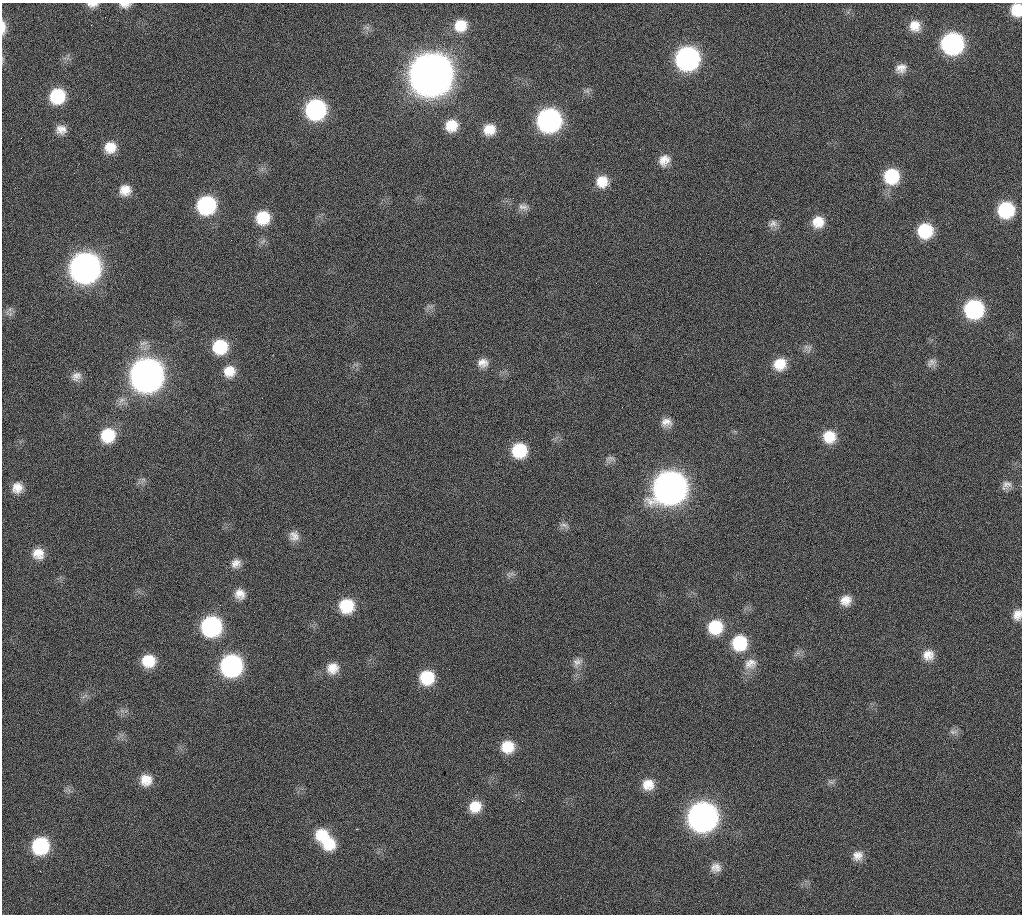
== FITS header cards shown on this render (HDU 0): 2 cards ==
NAXIS1  =                 1020 / length of data axis 1
NAXIS2  =                 912  / length of data axis 2

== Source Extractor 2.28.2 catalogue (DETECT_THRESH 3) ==
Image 1020 x 912 px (HDU 0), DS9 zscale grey, 1 PNG px = 1 image px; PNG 1024 x 916 px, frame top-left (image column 1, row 912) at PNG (2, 3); no overlay
Background 272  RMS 17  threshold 51.1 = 3 sigma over >= 5 px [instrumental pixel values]
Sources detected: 81; all 81 listed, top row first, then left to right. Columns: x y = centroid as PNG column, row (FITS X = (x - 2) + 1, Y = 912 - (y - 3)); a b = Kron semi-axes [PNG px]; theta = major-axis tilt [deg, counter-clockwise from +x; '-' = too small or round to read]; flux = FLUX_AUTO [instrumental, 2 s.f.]
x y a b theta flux
92 5 14 6 1 6.3e+03
125 5 12 6 -2 6.8e+03
1017 10 12 10 88 2.7e+04
91 25 2 2 - 1.5e+03
460 26 15 14 - 2.5e+04
915 26 14 13 - 1.6e+04
3 27 16 5 -89 8.6e+03
367 27 7 4 -19 3.1e+03
952 44 14 14 - 2.5e+05
687 58 15 15 - 3.5e+05
901 68 13 10 23 9.8e+03
431 75 18 17 - 4.7e+06
57 96 14 14 - 5.8e+04
316 110 14 14 - 2.0e+05
549 120 15 15 - 3.5e+05
451 125 13 13 - 2.2e+04
489 129 13 12 - 1.8e+04
61 130 13 11 -8 1.1e+04
110 147 14 13 - 1.9e+04
664 160 14 12 48 1.3e+04
891 176 14 14 - 5.8e+04
602 181 14 14 - 2.1e+04
125 190 14 13 - 1.5e+04
206 205 15 14 - 1.2e+05
523 207 15 8 -6 7.4e+03
1006 210 14 14 - 7.6e+04
263 218 14 13 - 3.6e+04
818 222 14 14 - 2.1e+04
773 224 12 11 - 7.4e+03
925 231 14 14 - 5.4e+04
85 268 16 16 - 1.1e+06
974 309 14 14 - 1.4e+05
9 313 14 6 -21 4.7e+03
220 347 16 15 - 5.1e+04
809 348 13 5 69 4.1e+03
483 363 13 11 0 1.0e+04
932 363 13 10 36 6.6e+03
780 364 15 13 30 2.3e+04
229 371 15 14 - 2.0e+04
147 375 17 16 - 1.6e+06
76 376 14 11 35 8.5e+03
666 422 15 12 0 1.1e+04
108 435 15 15 - 4.1e+04
829 437 14 14 - 2.5e+04
519 450 14 14 - 4.9e+04
610 458 14 8 2 5.2e+03
143 479 7 4 -19 2.4e+03
1006 485 14 10 39 7.3e+03
17 488 13 12 - 1.3e+04
670 488 17 16 - 1.5e+06
564 525 15 5 -21 4.4e+03
294 536 14 13 - 1.0e+04
38 553 13 12 - 1.5e+04
236 563 13 12 - 9.6e+03
512 574 7 4 -18 2.8e+03
240 594 14 13 - 1.3e+04
846 600 14 13 - 1.4e+04
346 606 15 14 - 4.4e+04
1017 615 13 10 76 1.0e+04
211 626 15 15 - 1.8e+05
715 627 15 15 - 4.4e+04
739 643 16 16 - 5.5e+04
928 655 14 14 - 1.4e+04
148 661 13 12 - 3.1e+04
577 662 15 11 38 8.6e+03
750 664 18 14 21 1.5e+04
231 666 15 14 - 2.6e+05
332 668 15 14 - 1.6e+04
427 677 14 14 - 4.3e+04
953 732 13 6 5 4.7e+03
508 747 14 13 - 2.7e+04
146 780 14 13 - 1.8e+04
831 782 11 4 -26 3.2e+03
648 785 14 13 - 1.7e+04
475 807 14 13 - 2.1e+04
702 817 16 16 - 9.0e+05
322 835 17 15 12 3.0e+04
329 843 18 17 - 3.5e+04
40 846 15 14 - 8.8e+04
858 856 13 12 - 1.1e+04
716 868 14 12 6 1.0e+04
At the frame edge (FLAGS 8, measured only in part): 5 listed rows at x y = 92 5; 125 5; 1017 10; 3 27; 1017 615